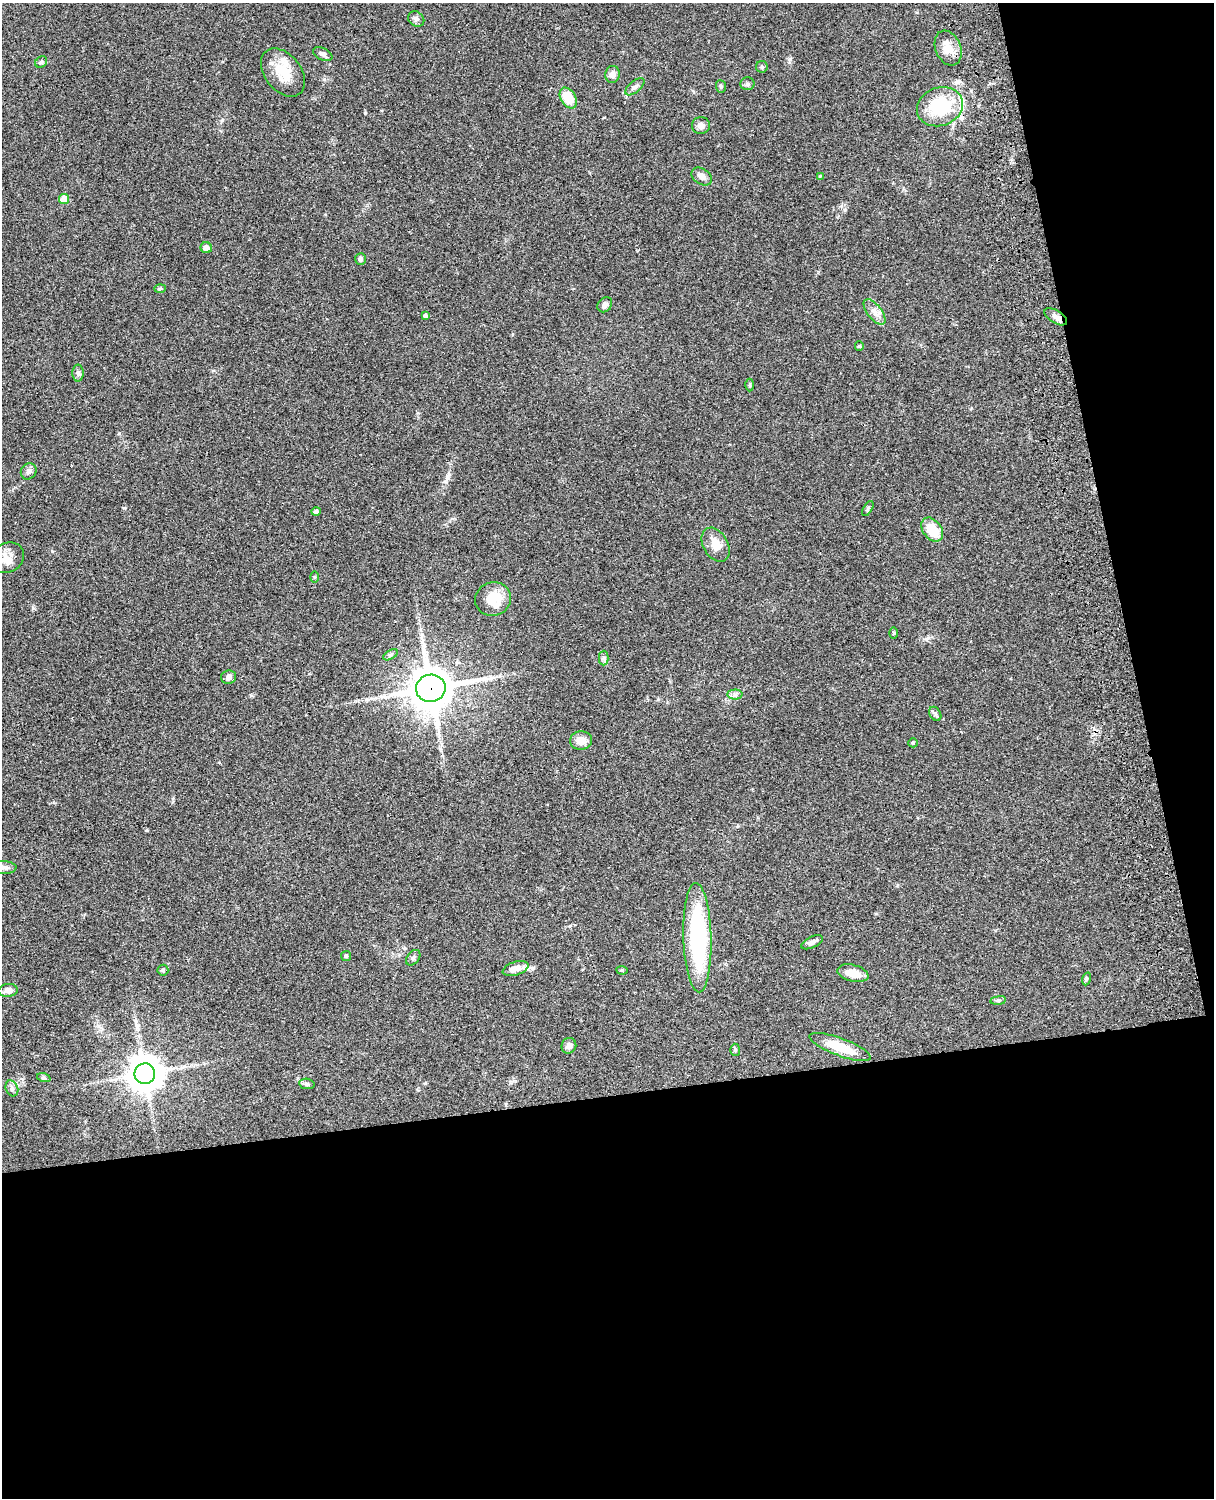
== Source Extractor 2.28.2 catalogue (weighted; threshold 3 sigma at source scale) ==
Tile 12 of 4 x 3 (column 4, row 3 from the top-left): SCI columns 3758-4969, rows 277-1772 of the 5088 x 4927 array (HDU 1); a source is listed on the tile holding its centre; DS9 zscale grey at full resolution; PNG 1216 x 1500 px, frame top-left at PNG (2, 3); each listed source drawn as its Kron ellipse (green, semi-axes under 4 px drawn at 4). Shown black and unused: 33% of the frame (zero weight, under 3 of 4 exposures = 6% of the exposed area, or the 3 px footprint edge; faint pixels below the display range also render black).
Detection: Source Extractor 2.28.2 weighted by HDU 2 'WHT'; one run over the whole footprint, this tile lists its part. Background 0.0771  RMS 0.0058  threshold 0.0259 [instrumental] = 3 sigma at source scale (4.5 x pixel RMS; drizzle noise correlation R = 1.50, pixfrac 1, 0.05/0.05 arcsec/px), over >= 5 px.
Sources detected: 65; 1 long thin detection or spike segment (spike, bleed or trail) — neither listed nor drawn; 2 inside a brighter listed object's ellipse — not listed separately; the other 62 listed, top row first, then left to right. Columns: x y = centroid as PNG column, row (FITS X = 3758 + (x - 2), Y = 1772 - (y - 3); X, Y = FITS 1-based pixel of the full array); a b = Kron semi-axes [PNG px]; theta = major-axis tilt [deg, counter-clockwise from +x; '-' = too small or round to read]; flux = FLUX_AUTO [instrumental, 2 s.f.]
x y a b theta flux
416 19 8 7 - 1.6
948 48 18 12 -68 7.3
323 54 10 6 -24 1.6
41 62 6 5 - 1
762 67 6 6 - 0.97
283 72 27 18 -52 15
612 74 8 7 - 3.3
747 84 7 6 - 1.3
721 86 6 5 - 0.91
635 87 11 5 39 1.8
568 98 11 7 -58 13
940 107 23 19 20 32
701 125 9 8 - 2.8
702 176 11 7 -34 3.2
820 176 4 4 - 0.47
64 199 5 5 - 11
206 248 6 5 - 3.1
361 259 6 5 - 1.2
160 289 6 4 2 0.74
605 305 8 6 47 2.2
875 312 15 7 -52 3.8
425 316 4 3 - 1.4
1056 317 13 6 -32 2.8
859 346 5 4 - 0.65
78 373 8 5 89 1.5
750 385 6 4 89 0.71
29 471 8 7 - 1.8
868 509 8 4 59 0.87
316 512 5 4 - 1.3
932 530 13 9 -54 13
716 545 18 12 -60 6.8
7 558 18 14 28 6.1
314 577 5 3 - 0.6
493 599 18 16 22 13
894 633 6 4 -90 0.6
390 655 8 4 31 1.1
604 658 7 4 89 1.2
229 677 7 6 - 2
431 688 15 13 11 1700
735 695 7 5 1 1.6
935 714 7 5 -59 1.2
581 740 11 9 3 5.9
913 743 5 4 - 0.71
3 867 13 6 -2 2.4
697 938 55 14 -88 67
812 942 11 5 25 2.4
346 956 5 5 - 0.84
413 958 9 5 52 1.2
516 969 13 6 17 5.1
163 970 5 5 - 0.92
622 970 5 4 - 0.72
853 973 16 8 -14 7.2
1086 979 6 4 71 0.84
8 990 9 6 5 3.2
998 1000 8 4 8 0.94
569 1046 8 7 - 2.8
840 1047 32 9 -21 15
735 1050 6 5 - 0.93
145 1074 10 10 - 1200
44 1078 7 4 -18 0.98
307 1084 8 5 -9 1.3
12 1088 8 6 -69 1.6
Overlapping masked pixels (flux is a lower limit): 1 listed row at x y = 431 688
Isophote crosses this tile's border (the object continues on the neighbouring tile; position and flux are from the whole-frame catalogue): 1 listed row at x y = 3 867
Unlisted compact peaks at least as high as the median listed source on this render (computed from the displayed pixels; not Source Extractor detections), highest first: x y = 365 113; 33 608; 790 59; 119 433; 449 474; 222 120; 926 639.